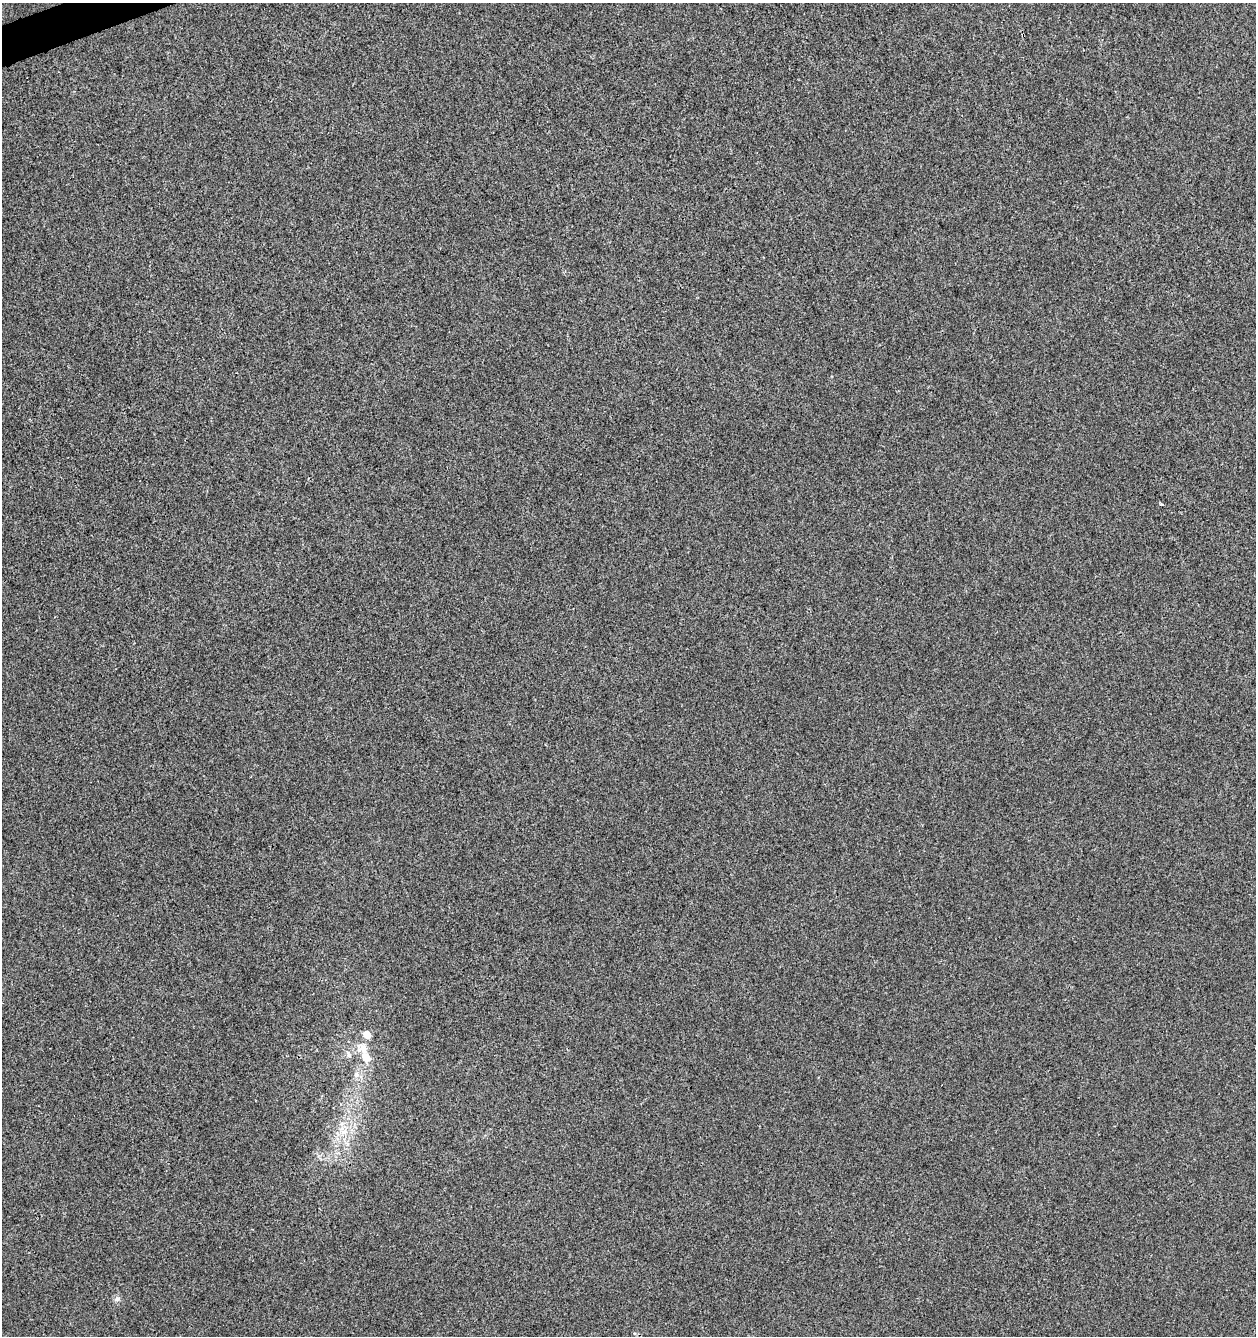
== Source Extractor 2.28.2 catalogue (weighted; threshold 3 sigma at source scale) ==
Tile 11 of 4 x 4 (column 3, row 3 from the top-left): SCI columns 2592-3845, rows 1392-2725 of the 5235 x 5447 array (HDU 1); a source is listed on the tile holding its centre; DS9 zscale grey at full resolution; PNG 1258 x 1338 px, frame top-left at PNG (2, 3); no overlay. Shown black and unused: <1% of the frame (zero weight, under 3 of 4 exposures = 5% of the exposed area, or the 3 px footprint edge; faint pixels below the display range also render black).
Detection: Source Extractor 2.28.2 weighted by HDU 2 'WHT'; one run over the whole footprint, this tile lists its part. Background 3.05e-05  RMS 0.0039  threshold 0.0176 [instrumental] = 3 sigma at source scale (4.5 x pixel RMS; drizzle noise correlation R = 1.50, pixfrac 1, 0.0396/0.0396 arcsec/px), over >= 5 px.
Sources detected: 7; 1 inside a brighter listed object's ellipse — not listed separately; the other 6 listed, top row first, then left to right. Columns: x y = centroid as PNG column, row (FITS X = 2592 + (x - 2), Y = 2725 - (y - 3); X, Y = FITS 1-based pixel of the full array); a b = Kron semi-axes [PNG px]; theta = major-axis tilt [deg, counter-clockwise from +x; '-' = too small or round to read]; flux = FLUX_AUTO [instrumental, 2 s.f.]
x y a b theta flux
1161 504 4 3 - 0.64
348 1054 12 6 -65 1.6
365 1054 35 12 -65 10
356 1075 9 8 - 2.1
343 1132 15 10 20 6
117 1299 9 7 26 1.4